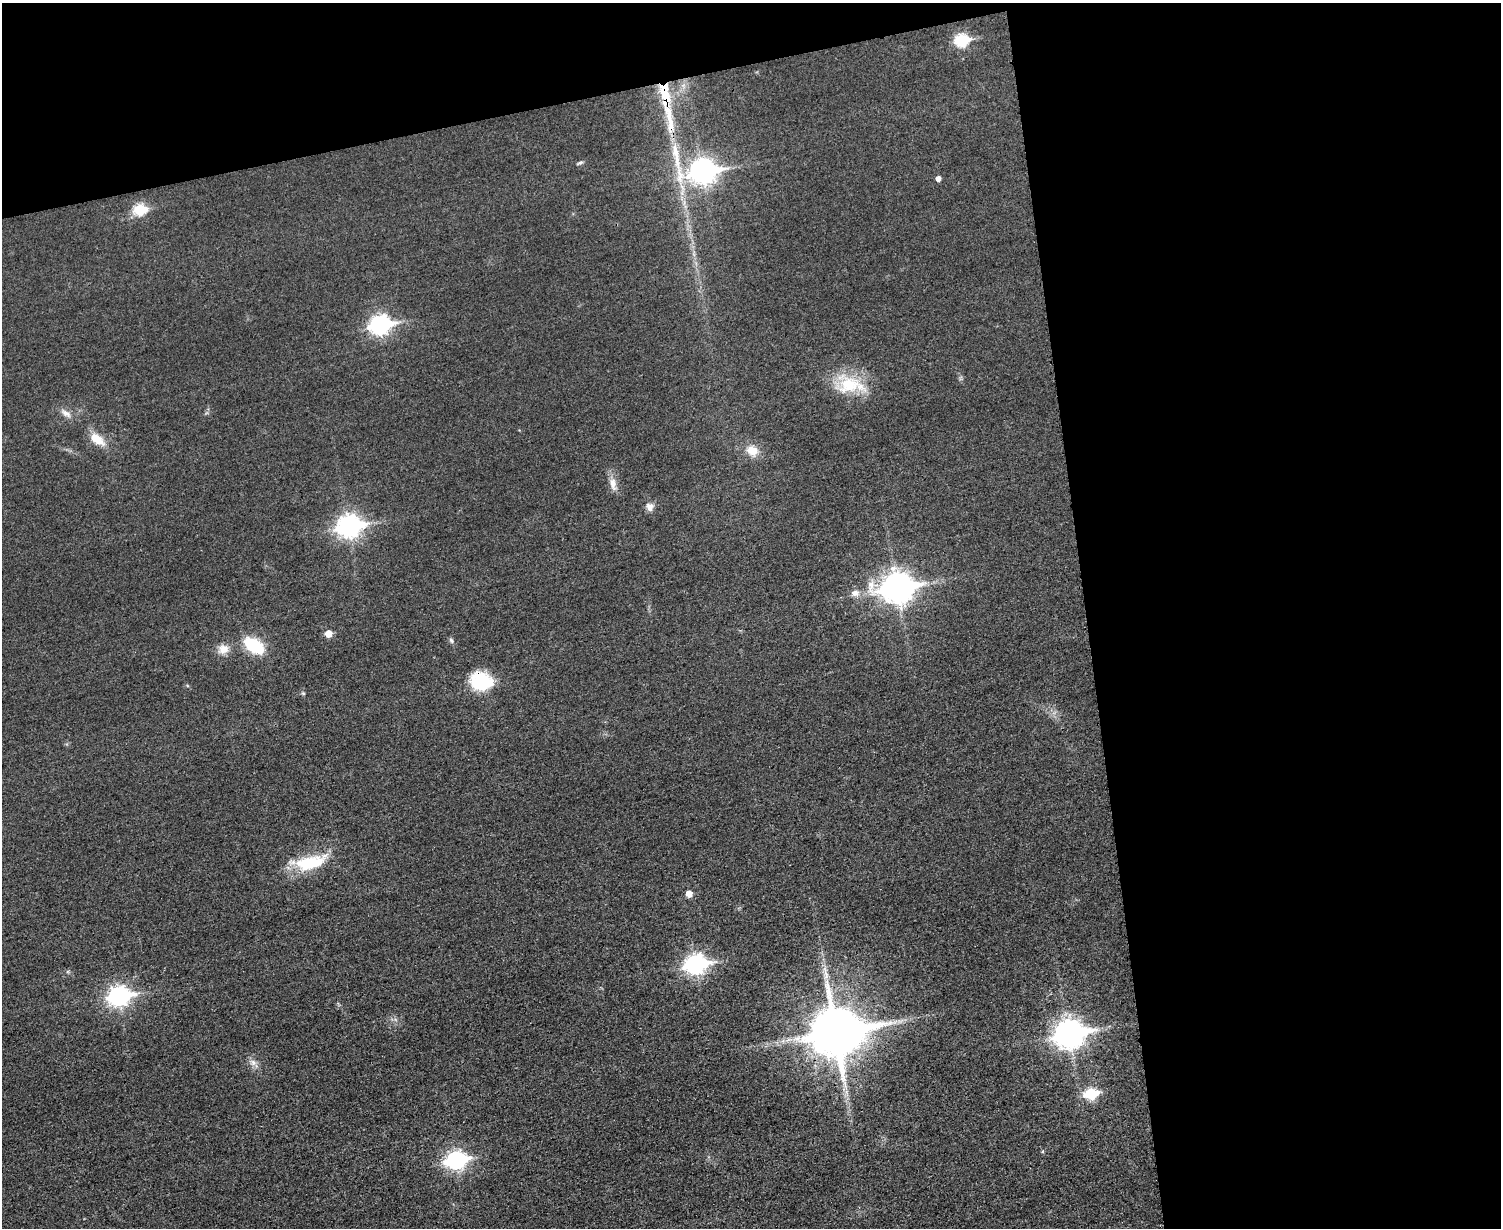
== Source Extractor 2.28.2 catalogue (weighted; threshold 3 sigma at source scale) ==
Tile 3 of 3 x 4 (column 3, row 1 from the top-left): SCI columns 3149-4647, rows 3693-4918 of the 4919 x 4934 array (HDU 1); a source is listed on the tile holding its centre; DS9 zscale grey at full resolution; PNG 1503 x 1230 px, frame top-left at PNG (2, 3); no overlay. Shown black and unused: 34% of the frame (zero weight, under 3 of 4 exposures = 2% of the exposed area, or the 3 px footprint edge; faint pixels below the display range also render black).
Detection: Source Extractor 2.28.2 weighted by HDU 2 'WHT'; one run over the whole footprint, this tile lists its part. Background 0.0153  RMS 0.0057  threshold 0.0258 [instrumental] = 3 sigma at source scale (4.5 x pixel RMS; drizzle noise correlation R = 1.50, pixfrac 1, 0.05/0.05 arcsec/px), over >= 5 px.
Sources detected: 35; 1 long thin detection or spike segment (spike, bleed or trail) — not listed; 2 inside a brighter listed object's ellipse — not listed separately; the other 32 listed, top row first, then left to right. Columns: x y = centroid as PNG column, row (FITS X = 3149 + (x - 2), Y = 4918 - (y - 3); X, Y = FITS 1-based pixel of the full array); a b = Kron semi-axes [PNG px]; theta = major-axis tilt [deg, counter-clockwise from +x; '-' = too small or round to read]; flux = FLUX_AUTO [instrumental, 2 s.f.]
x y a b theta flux
962 40 7 6 - 58
669 118 72 11 -77 34
580 163 9 4 23 1.1
703 171 14 10 -11 430
938 178 5 5 - 2.4
140 209 7 6 - 42
380 325 10 8 12 230
849 385 38 23 11 27
66 413 17 7 -35 3.8
97 439 24 12 -37 9.3
752 451 17 13 -27 8
613 484 19 9 -78 5.2
650 507 11 10 - 3.4
349 526 10 8 9 360
897 587 12 10 11 790
855 593 13 9 12 3.9
328 633 5 5 - 7.2
451 640 8 6 -58 1.3
254 645 17 10 -35 35
223 649 13 12 - 6
481 681 25 20 -12 26
303 693 6 4 -19 0.66
310 862 41 16 14 28
689 894 5 5 - 5.2
695 964 10 8 11 250
119 996 10 8 11 250
836 1032 16 14 11 3300
1069 1033 12 9 12 650
253 1062 10 8 -51 3.1
1091 1093 7 6 - 41
1043 1151 5 3 - 0.66
456 1160 9 7 11 200
Overlapping masked pixels (flux is a lower limit): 3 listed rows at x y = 669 118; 481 681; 836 1032